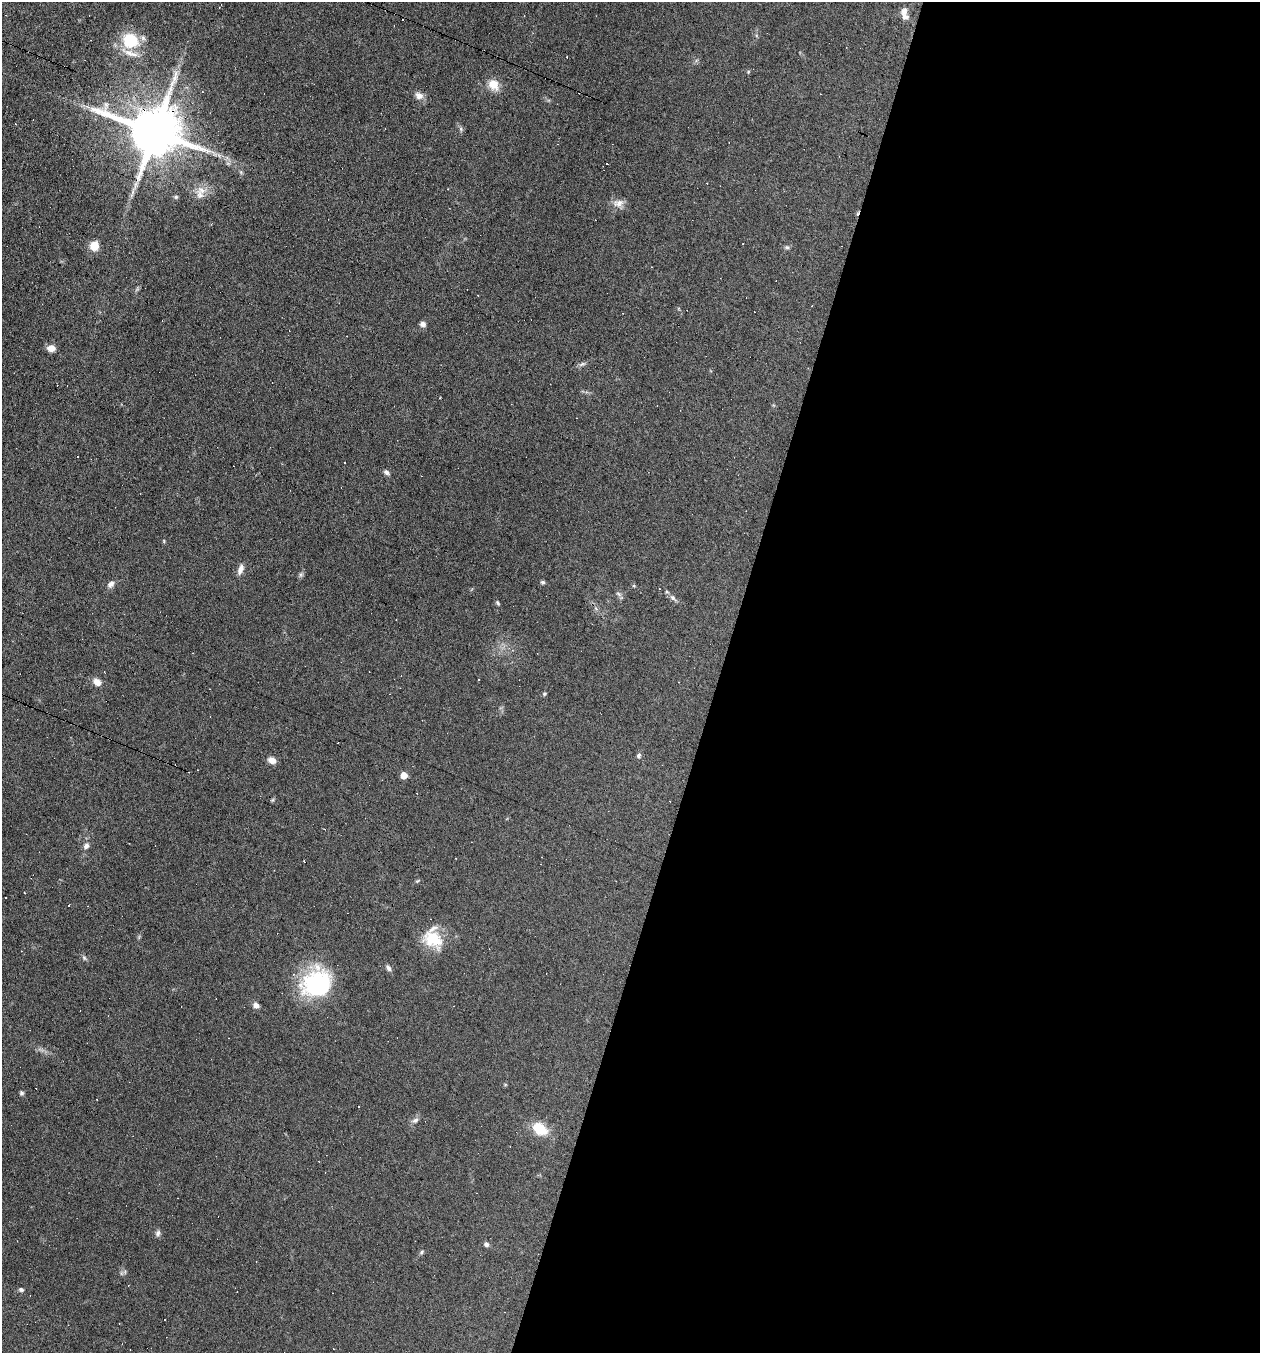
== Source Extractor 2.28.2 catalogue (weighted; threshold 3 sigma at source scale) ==
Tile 12 of 4 x 4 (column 4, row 3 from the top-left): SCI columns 3903-5160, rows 1352-2702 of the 5421 x 5405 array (HDU 1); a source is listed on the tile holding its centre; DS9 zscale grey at full resolution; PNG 1262 x 1355 px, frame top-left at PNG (2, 2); no overlay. Shown black and unused: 43% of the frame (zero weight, under 5 of 9 exposures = <1% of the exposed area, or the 3 px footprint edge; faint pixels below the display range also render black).
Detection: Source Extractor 2.28.2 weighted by HDU 2 'WHT'; one run over the whole footprint, this tile lists its part. Background 0.0906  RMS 0.0047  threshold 0.0194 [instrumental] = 3 sigma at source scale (4.09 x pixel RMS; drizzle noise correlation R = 1.36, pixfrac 0.8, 0.05/0.05 arcsec/px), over >= 5 px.
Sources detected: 84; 30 cosmic-ray / hot-pixel residue — not listed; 4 inside a brighter listed object's ellipse — not listed separately; the other 50 listed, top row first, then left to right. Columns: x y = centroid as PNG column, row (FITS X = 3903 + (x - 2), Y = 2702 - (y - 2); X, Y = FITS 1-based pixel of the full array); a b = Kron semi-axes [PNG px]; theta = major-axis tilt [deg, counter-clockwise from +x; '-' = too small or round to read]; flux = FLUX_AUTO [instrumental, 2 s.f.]
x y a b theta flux
904 11 11 9 81 2.3
130 40 19 18 - 18
748 72 5 4 - 0.46
493 84 14 12 -42 5.4
419 96 11 9 -26 2.5
461 129 6 5 - 0.8
155 131 15 13 -18 2900
214 154 7 6 - 1.2
228 163 7 4 -19 0.78
202 190 15 9 -24 4.4
176 197 6 5 - 0.73
618 203 15 10 1 3.3
94 246 6 5 - 14
787 247 6 6 - 0.8
423 324 6 6 - 1.6
51 348 9 7 -7 3.1
582 364 10 4 26 1.1
77 457 2 2 - 0.32
345 463 3 3 - 0.7
386 472 8 5 -41 1.2
240 569 14 7 69 2.4
301 575 7 4 45 0.86
543 582 5 5 - 0.78
111 584 10 7 41 1.9
634 586 5 3 - 0.44
619 594 9 4 -36 0.9
673 598 9 6 -45 1.5
497 603 6 4 -44 0.64
97 682 9 7 -36 3.2
545 694 5 4 - 0.62
639 755 7 5 59 0.97
272 760 9 7 -21 2.9
404 775 5 5 - 6.1
272 800 6 4 70 0.55
86 846 8 6 60 1.6
417 881 6 4 33 0.54
6 898 3 2 - 0.42
69 905 3 2 - 0.31
433 939 27 19 -37 14
84 958 7 5 -46 0.81
388 968 9 5 -59 1.4
316 983 34 28 28 41
256 1005 7 6 - 1.9
21 1093 5 5 - 0.83
415 1120 9 6 28 1.5
539 1129 15 10 -35 12
158 1233 9 6 64 1.2
486 1244 6 5 - 1.2
421 1252 7 4 30 0.69
21 1289 6 5 - 0.89
Overlapping masked pixels (flux is a lower limit): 1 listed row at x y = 155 131